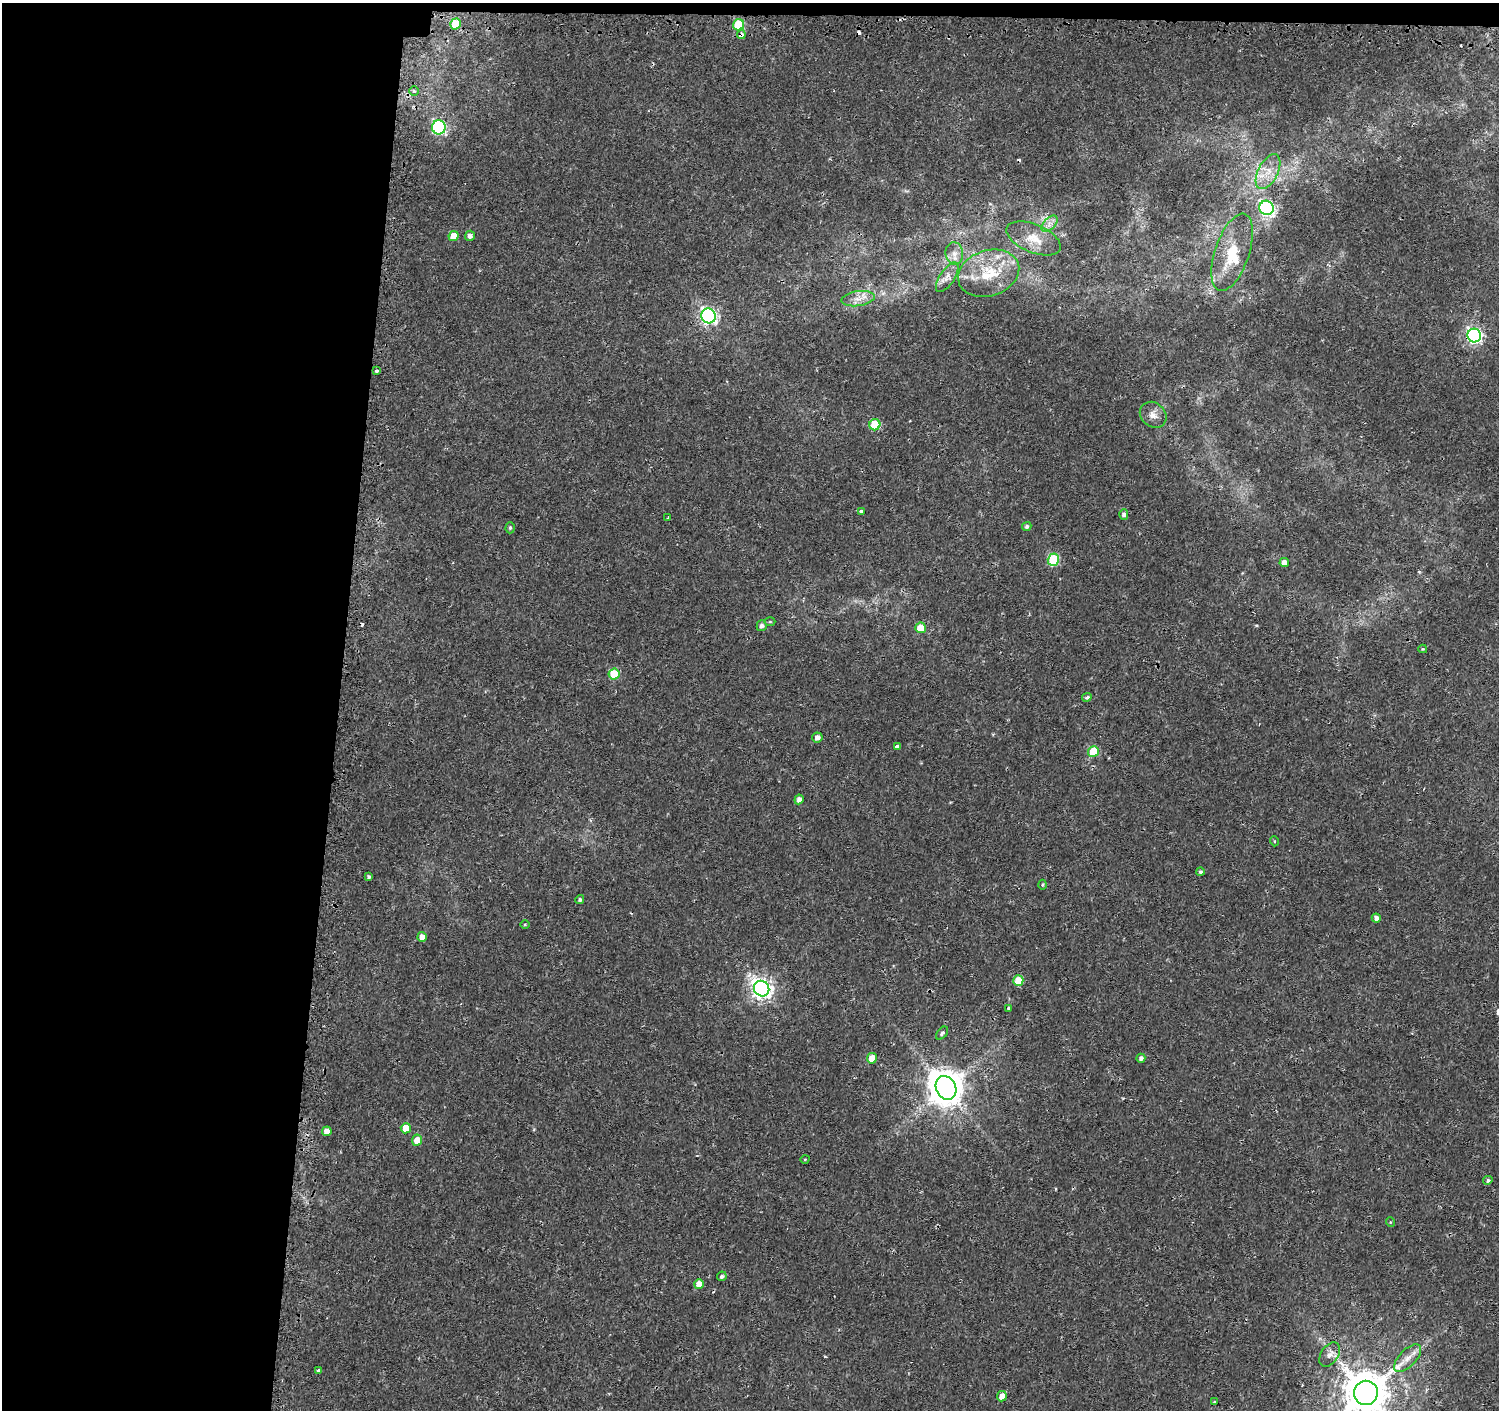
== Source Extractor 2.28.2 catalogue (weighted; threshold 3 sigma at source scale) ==
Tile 1 of 3 x 3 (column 1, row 1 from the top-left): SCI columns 24-1520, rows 3071-4478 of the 4548 x 4787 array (HDU 1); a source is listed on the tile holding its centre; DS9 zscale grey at full resolution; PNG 1501 x 1412 px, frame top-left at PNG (2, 3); each listed source drawn as its Kron ellipse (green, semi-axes under 4 px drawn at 4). Shown black and unused: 23% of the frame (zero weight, under 2 of 3 exposures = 3% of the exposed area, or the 3 px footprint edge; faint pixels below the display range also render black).
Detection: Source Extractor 2.28.2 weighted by HDU 2 'WHT'; one run over the whole footprint, this tile lists its part. Background 0.00318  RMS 0.0028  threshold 0.0124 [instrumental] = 3 sigma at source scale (4.5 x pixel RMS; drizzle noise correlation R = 1.50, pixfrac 1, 0.0396/0.0396 arcsec/px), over >= 5 px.
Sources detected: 75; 6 cosmic-ray / hot-pixel residue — neither listed nor drawn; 2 inside a brighter listed object's ellipse — not listed separately; the other 67 listed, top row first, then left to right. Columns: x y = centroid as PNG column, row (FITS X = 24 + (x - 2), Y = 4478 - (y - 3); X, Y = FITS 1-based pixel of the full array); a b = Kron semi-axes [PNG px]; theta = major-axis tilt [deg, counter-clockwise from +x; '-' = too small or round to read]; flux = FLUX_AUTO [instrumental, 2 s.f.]
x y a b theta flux
455 24 5 5 - 10
739 25 6 5 - 13
741 35 4 4 - 2
414 91 5 5 - 0.4
439 127 7 7 - 44
1268 172 19 10 63 4.1
1266 208 7 7 - 56
1050 224 10 5 46 1.3
453 236 5 5 - 3.9
470 236 5 5 - 1
1034 238 29 14 -23 5.3
1232 252 40 17 71 9.9
954 253 11 9 -83 2
989 273 31 23 18 11
947 277 17 7 56 1.9
858 299 17 7 8 2.6
708 316 7 7 - 69
1474 335 7 6 - 64
377 371 3 3 - 0.86
1153 415 14 12 -41 2.2
875 425 5 5 - 15
861 511 4 3 - 5.2
1124 514 5 4 - 0.75
668 518 3 3 - 0.31
1027 526 5 4 - 0.57
510 528 6 4 89 0.49
1053 560 6 5 - 22
1284 562 4 4 - 1.6
770 622 5 3 - 0.27
762 625 5 5 - 0.87
920 628 5 5 - 6.4
1423 649 4 3 - 0.34
614 674 5 5 - 11
1087 697 5 4 - 0.61
817 737 5 5 - 1.2
897 746 4 3 - 4.3
1093 751 5 5 - 8.9
799 799 5 4 - 1.3
1274 841 5 3 - 0.26
1200 872 4 4 - 0.53
369 877 4 3 - 0.56
1042 885 5 3 - 0.32
580 900 4 4 - 0.6
1376 918 4 4 - 1.2
525 924 4 3 - 0.24
422 937 5 4 - 2.1
1018 981 5 5 - 6.7
762 989 8 7 - 150
1008 1008 3 3 - 0.61
942 1033 7 4 49 0.59
872 1058 5 5 - 4.5
1141 1058 4 4 - 0.93
946 1088 12 10 -65 680
406 1128 5 5 - 4.5
327 1131 5 4 - 2.3
417 1140 6 5 - 3.8
805 1159 4 3 - 0.22
1488 1180 5 4 - 0.61
1390 1222 5 3 - 0.22
722 1276 5 4 - 0.71
699 1284 5 4 - 3.3
1330 1354 13 8 56 2
1408 1358 17 8 46 2.7
319 1370 3 3 - 1.3
1366 1393 12 12 - 1400
1002 1396 5 4 - 2.7
1214 1402 4 2 - 0.32
Overlapping masked pixels (flux is a lower limit): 2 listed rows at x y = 741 35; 1474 335
Isophote crosses this tile's border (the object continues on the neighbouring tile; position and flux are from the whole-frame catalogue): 1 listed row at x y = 1366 1393